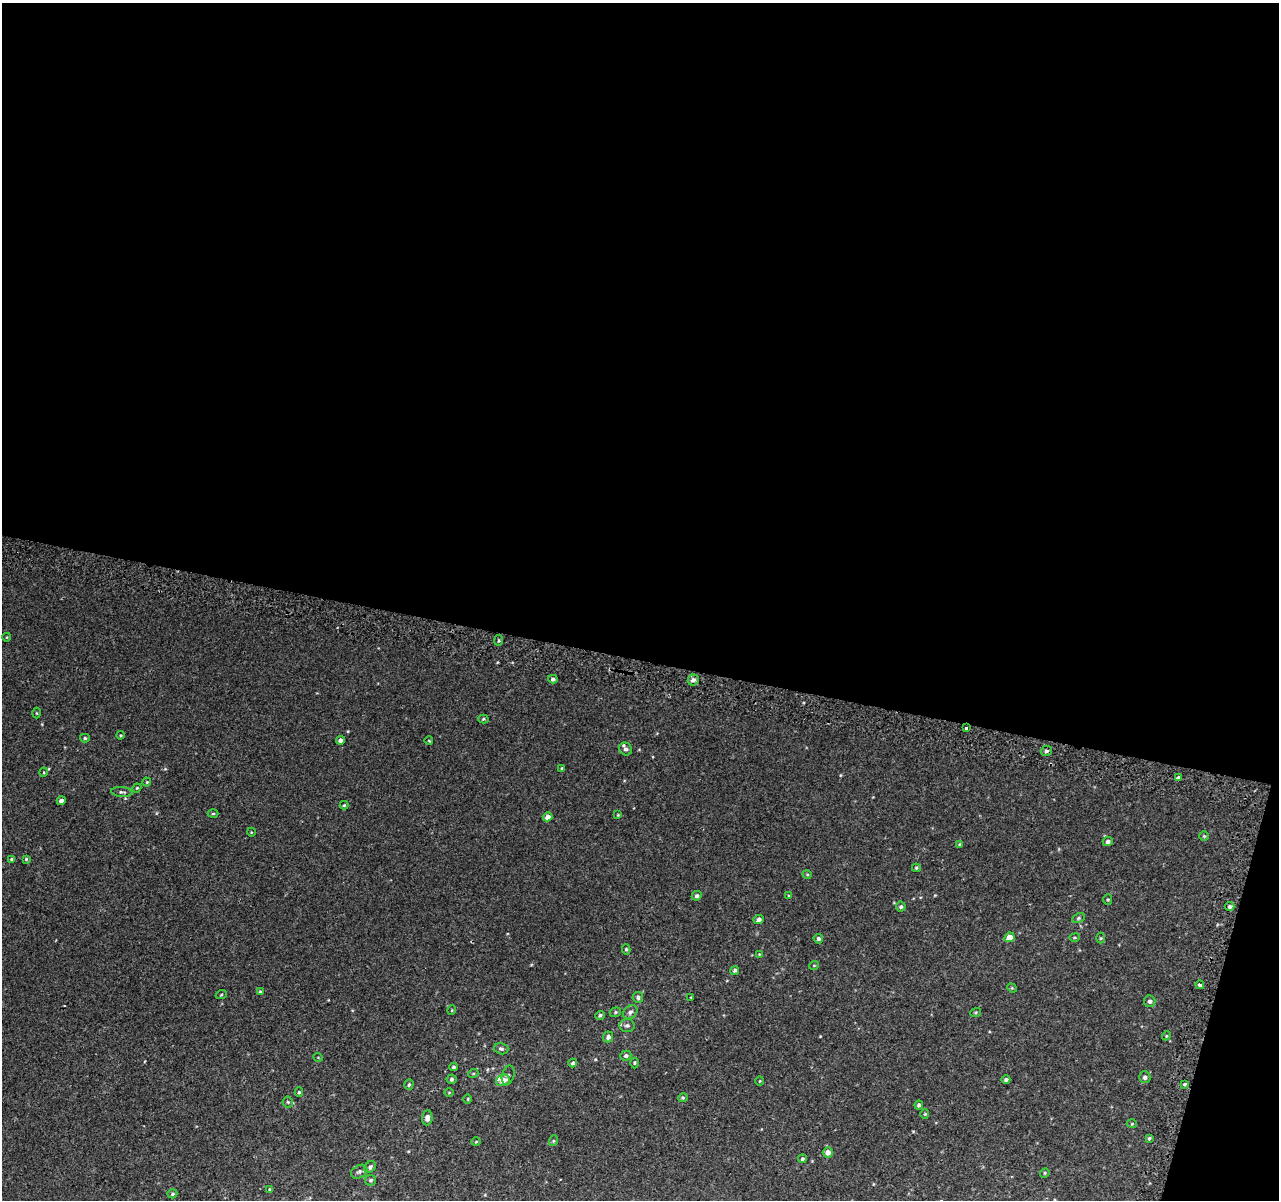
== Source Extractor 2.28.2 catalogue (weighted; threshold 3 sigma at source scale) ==
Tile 4 of 4 x 4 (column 4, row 1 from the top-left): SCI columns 3875-5151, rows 3862-5059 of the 5193 x 5391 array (HDU 1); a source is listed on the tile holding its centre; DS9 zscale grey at full resolution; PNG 1281 x 1202 px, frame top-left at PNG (2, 3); each listed source drawn as its Kron ellipse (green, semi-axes under 4 px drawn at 4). Shown black and unused: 57% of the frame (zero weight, under 2 of 3 exposures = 3% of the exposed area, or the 3 px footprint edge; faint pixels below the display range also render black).
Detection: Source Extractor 2.28.2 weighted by HDU 2 'WHT'; one run over the whole footprint, this tile lists its part. Background 0.00843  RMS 0.0068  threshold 0.0307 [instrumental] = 3 sigma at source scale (4.5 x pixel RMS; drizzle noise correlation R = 1.50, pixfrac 1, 0.0396/0.0396 arcsec/px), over >= 5 px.
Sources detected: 99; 2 inside a brighter listed object's ellipse — not listed separately; the other 97 listed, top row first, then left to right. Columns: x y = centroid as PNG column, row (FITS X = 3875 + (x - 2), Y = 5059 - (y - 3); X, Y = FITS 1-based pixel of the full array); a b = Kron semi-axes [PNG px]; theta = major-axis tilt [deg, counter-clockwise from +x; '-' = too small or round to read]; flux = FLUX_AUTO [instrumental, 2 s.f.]
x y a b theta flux
7 637 4 3 - 0.46
498 640 5 3 - 0.81
553 679 5 4 - 1.3
693 680 5 5 - 2.3
37 713 5 3 - 0.56
483 719 5 4 - 0.76
966 728 3 3 - 7.9
120 735 4 3 - 0.67
85 738 5 4 - 0.94
341 740 4 4 - 2.3
429 741 4 2 - 0.41
626 749 7 6 - 2
1046 751 5 5 - 1.6
562 769 4 3 - 0.99
44 772 5 3 - 0.58
1178 778 4 3 - 2
147 782 4 4 - 0.58
137 788 4 4 - 0.58
122 792 11 5 -5 1.6
61 801 4 4 - 2.2
344 805 4 4 - 0.72
213 814 5 3 - 0.7
618 815 4 3 - 0.49
548 817 5 4 - 3.3
251 832 4 3 - 0.47
1204 836 5 4 - 0.76
1108 841 5 4 - 2
960 844 4 4 - 0.62
12 859 4 3 - 1
26 859 4 4 - 0.7
916 868 4 3 - 0.74
807 874 5 3 - 0.55
697 896 5 4 - 1.5
789 896 4 4 - 0.55
1108 899 5 4 - 0.76
901 907 5 5 - 1.3
1229 907 5 4 - 1.3
1078 918 7 4 28 0.99
759 919 5 4 - 2.2
1009 937 5 4 - 6.1
1075 938 5 3 - 0.6
1101 938 5 3 - 0.64
818 939 5 4 - 1.3
626 949 5 4 - 0.94
759 954 3 3 - 0.49
814 965 5 3 - 0.48
735 970 4 4 - 1.3
1200 985 4 3 - 3.4
1012 988 5 4 - 0.58
260 992 4 4 - 0.74
221 995 5 3 - 0.64
638 997 5 5 - 1.5
691 997 4 2 - 0.45
1150 1001 6 5 - 1.9
452 1010 5 3 - 0.51
615 1012 6 4 22 0.93
630 1012 8 6 43 1.9
976 1012 5 3 - 0.64
600 1015 5 4 - 1.1
627 1025 7 6 - 1.6
1166 1036 4 3 - 0.58
608 1037 5 5 - 2.1
501 1049 7 5 -14 1.4
626 1056 5 5 - 1.5
318 1057 4 3 - 0.46
573 1063 4 4 - 1.2
635 1063 5 3 - 0.69
453 1067 4 3 - 0.88
473 1074 5 3 - 0.57
508 1075 10 6 75 1.5
1145 1077 6 5 - 1.8
452 1079 5 5 - 1.3
503 1080 7 5 22 5.2
1006 1080 4 3 - 1.3
760 1081 5 3 - 0.51
1185 1084 3 3 - 2.4
409 1085 5 4 - 1.1
299 1092 4 4 - 0.85
449 1092 4 3 - 0.45
683 1098 5 4 - 0.77
468 1099 5 3 - 0.57
288 1102 5 5 - 0.98
919 1105 4 4 - 1.4
925 1114 4 4 - 0.65
427 1118 7 5 86 2.8
1132 1124 5 3 - 0.57
1149 1138 4 4 - 0.91
553 1141 5 3 - 0.62
476 1142 5 3 - 0.54
828 1152 5 5 - 3.8
802 1159 4 4 - 1
370 1167 6 5 - 1.6
359 1172 8 6 30 1.8
1045 1173 5 4 - 0.76
371 1180 5 5 - 1.2
269 1189 4 3 - 0.64
172 1194 5 4 - 0.99
Overlapping masked pixels (flux is a lower limit): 2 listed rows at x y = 966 728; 1200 985